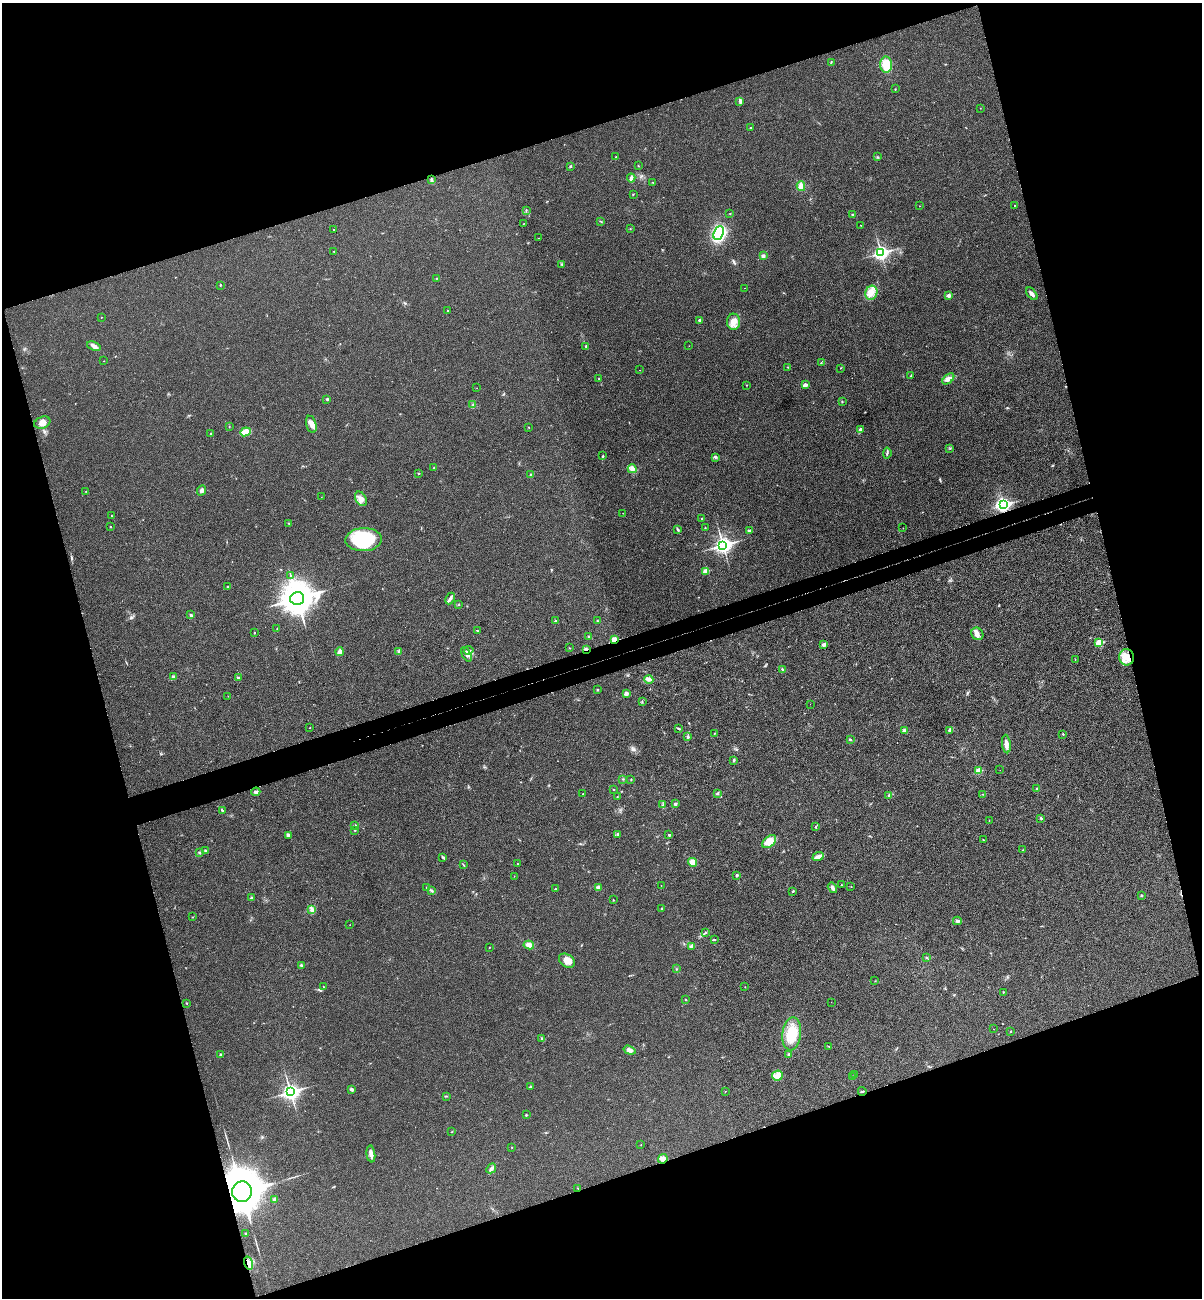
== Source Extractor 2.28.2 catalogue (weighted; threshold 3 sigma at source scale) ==
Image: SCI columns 166-4962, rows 59-5240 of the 5253 x 5299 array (HDU 1 of 3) = the unmasked area's bounding box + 8 px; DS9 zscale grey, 4 x 4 block average (1 PNG px = mean of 4 x 4 image px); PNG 1204 x 1300 px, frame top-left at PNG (2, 3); each listed source drawn as its Kron ellipse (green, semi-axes under 4 px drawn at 4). Shown black and unused: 37% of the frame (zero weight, under 3 of 4 exposures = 6% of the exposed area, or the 3 px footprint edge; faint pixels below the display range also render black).
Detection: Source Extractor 2.28.2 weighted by HDU 2 'WHT'. Background 0.0197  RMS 0.0064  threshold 0.0286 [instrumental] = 3 sigma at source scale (4.5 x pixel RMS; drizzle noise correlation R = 1.50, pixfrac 1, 0.05/0.05 arcsec/px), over >= 5 px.
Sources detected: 237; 1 inside a brighter object's white glare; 3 cosmic-ray / hot-pixel residue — neither listed nor drawn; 3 inside a brighter listed object's ellipse — not listed separately; the other 230 listed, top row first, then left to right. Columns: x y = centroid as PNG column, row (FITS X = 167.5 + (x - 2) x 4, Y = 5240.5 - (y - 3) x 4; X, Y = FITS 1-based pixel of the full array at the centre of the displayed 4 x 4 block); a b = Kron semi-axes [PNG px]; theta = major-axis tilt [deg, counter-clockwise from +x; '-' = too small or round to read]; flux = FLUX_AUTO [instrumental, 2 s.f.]
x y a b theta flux
831 62 2 2 - 1.8
886 65 8 6 -87 67
895 89 2 2 - 1.7
740 101 4 3 - 6
980 108 2 2 - 0.84
751 127 2 2 - 1.8
616 157 2 2 - 3.8
877 157 2 2 - 1.4
570 166 3 2 - 3.8
638 166 2 2 - 1.3
631 178 4 4 - 8.9
431 180 4 2 - 5.5
653 182 2 2 - 1.5
801 186 5 4 - 31
633 194 2 2 - 1.9
1015 205 2 2 - 1.7
919 206 2 2 - 1.2
526 210 2 2 - 2.7
730 213 2 2 - 1.8
853 215 2 2 - 13
600 221 2 2 - 1.6
524 223 2 2 - 1.1
861 225 2 2 - 0.97
630 229 2 2 - 1.1
334 230 2 2 - 3.3
719 233 7 5 66 390
538 238 2 2 - 0.84
334 251 2 2 - 3.1
881 253 3 3 - 1100
763 256 4 3 - 7.2
562 264 3 2 - 2.3
437 278 2 2 - 1.9
220 285 2 2 - 2.4
744 288 2 2 - 1
871 293 7 6 - 27
1032 294 7 3 -51 12
949 295 2 2 - 32
448 310 3 2 - 1.8
101 317 2 2 - 1.5
700 320 2 2 - 16
734 322 8 6 87 27
94 346 7 4 -23 16
586 346 3 2 - 3.3
689 346 2 2 - 0.68
104 361 2 2 - 0.95
821 363 2 2 - 2.6
788 367 2 2 - 1.3
840 368 2 2 - 1.2
640 370 2 2 - 1.1
911 376 3 2 - 1.8
598 379 2 2 - 1.2
948 379 7 4 42 21
746 385 2 2 - 1.3
805 385 3 2 - 17
477 388 2 2 - 0.85
327 399 2 2 - 12
842 402 2 2 - 2.5
473 405 2 2 - 2.7
42 423 8 5 20 23
311 424 9 5 -75 20
229 427 2 2 - 1.7
529 427 2 2 - 1.6
861 429 3 3 - 11
245 432 5 3 - 26
211 434 2 2 - 8.6
950 448 2 2 - 1.1
887 453 5 2 - 5.5
603 456 3 2 - 3
715 457 3 2 - 4.2
434 468 2 2 - 2.4
632 469 4 4 - 12
419 473 2 2 - 2.3
530 474 3 2 - 2.1
201 490 5 3 - 11
86 491 2 2 - 1.1
321 497 2 2 - 0.5
361 499 8 5 -59 21
1004 505 3 2 - 680
623 513 2 2 - 0.83
112 516 2 2 - 1.4
702 518 2 2 - 5.2
289 523 2 2 - 2.1
110 527 2 2 - 1.9
705 528 2 2 - 1.8
903 528 2 2 - 0.68
677 529 2 2 - 2.2
749 531 4 3 - 7.1
363 540 18 11 3 230
723 545 4 3 - 1300
705 571 2 2 - 56
290 575 2 2 - 1.7
228 587 2 2 - 8.8
297 598 7 6 - 7200
450 598 6 3 65 9.2
459 605 2 2 - 2.1
191 615 4 2 - 7.6
555 621 3 2 - 3.4
597 621 2 2 - 2.3
277 628 2 2 - 1.3
477 631 3 2 - 3.4
254 633 2 2 - 2
977 634 7 5 -51 17
588 637 2 2 - 1.7
614 640 2 2 - 130
1099 643 2 2 - 150
824 644 4 3 - 6.4
569 648 2 2 - 1.2
586 649 2 2 - 4.2
469 650 5 3 - 8
399 651 3 2 - 3.6
340 652 4 3 - 18
466 654 8 3 -63 12
1127 657 8 7 - 41
1075 659 2 2 - 0.64
783 670 4 2 - 5
173 677 2 2 - 8.9
238 677 2 2 - 5.5
649 679 4 3 - 10
597 690 3 2 - 3.1
626 694 2 2 - 36
228 696 2 2 - 0.69
642 702 2 2 - 2
810 704 2 2 - 0.52
310 728 2 2 - 1.4
679 728 3 2 - 4.6
949 730 3 2 - 4.6
904 731 3 2 - 10
714 733 2 2 - 1.6
1063 734 2 2 - 5.7
688 737 3 2 - 4.1
850 739 2 2 - 3.4
1006 744 9 3 -84 25
734 760 3 2 - 4.5
1000 770 2 2 - 0.65
979 771 2 2 - 92
623 779 2 2 - 1.6
631 779 2 2 - 2
1037 789 2 2 - 10
614 790 2 2 - 2.1
256 792 4 3 - 9.2
717 793 3 2 - 3.9
583 794 2 2 - 2
982 794 2 2 - 1.1
889 795 3 2 - 3.7
617 797 2 2 - 1.1
675 804 3 2 - 5.3
663 805 3 2 - 2.5
222 810 3 2 - 2.4
1041 818 3 2 - 3.7
989 821 2 2 - 1.2
355 825 2 2 - 2.1
815 827 3 2 - 2.5
355 830 2 2 - 2.6
618 834 3 2 - 3.2
288 835 4 3 - 6.6
669 835 2 2 - 13
983 839 2 2 - 1.7
769 841 8 5 41 48
1023 850 2 2 - 1.2
205 851 3 2 - 4.7
199 853 2 2 - 4.6
443 857 3 2 - 3.8
818 857 5 3 - 15
693 862 4 4 - 33
518 864 2 2 - 1.6
463 865 2 2 - 1.2
737 875 2 2 - 17
514 876 2 2 - 0.78
661 885 2 2 - 0.79
842 885 2 2 - 1.4
851 886 2 2 - 1.1
426 887 2 2 - 0.9
598 887 3 3 - 6.7
832 888 6 3 -57 13
555 889 2 2 - 4
431 891 3 2 - 3.9
793 892 3 2 - 1.9
1141 895 2 2 - 2.3
251 898 2 2 - 12
613 900 2 2 - 2.1
312 909 4 3 - 9.3
662 909 2 2 - 1.8
192 917 2 2 - 1.2
957 921 4 3 - 9.9
350 925 2 2 - 0.92
705 933 2 2 - 1.7
714 939 4 2 - 3.7
529 945 5 4 - 17
691 946 4 2 - 5.9
490 947 2 2 - 1.1
927 958 3 2 - 2.8
567 961 9 6 -35 32
301 965 2 2 - 11
676 969 2 2 - 1.9
875 981 2 2 - 1.1
324 987 2 2 - 1.7
745 987 2 2 - 1.4
1003 992 2 2 - 2.8
686 1000 2 2 - 1.9
831 1002 2 2 - 0.79
186 1003 2 2 - 2.2
994 1029 2 2 - 1.2
1010 1031 2 2 - 4.2
792 1034 16 9 83 100
542 1039 4 2 - 5.5
829 1046 3 2 - 1.6
629 1050 6 4 -18 17
789 1054 2 2 - 4.7
221 1055 2 2 - 18
855 1074 2 2 - 8.3
777 1076 5 5 - 17
853 1076 2 2 - 1.1
530 1087 3 2 - 3.3
352 1089 4 3 - 6.5
725 1091 2 2 - 1
862 1091 4 2 - 5.3
290 1092 4 3 - 1300
446 1096 3 2 - 2.6
526 1115 2 2 - 2.9
452 1132 2 2 - 1.6
641 1144 2 2 - 0.96
512 1147 2 2 - 1.5
371 1154 8 4 -82 19
663 1159 5 4 - 17
491 1168 5 3 - 8.5
578 1188 2 2 - 1.6
242 1192 10 10 - 12000
274 1199 4 2 - 7.2
246 1234 3 2 - 2.6
248 1263 7 4 -75 25
Overlapping masked pixels (flux is a lower limit): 7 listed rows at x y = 1004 505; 614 640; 586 649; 1127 657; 862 1091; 242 1192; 248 1263
Diffuse or blended objects may show on this block-average render without a row.